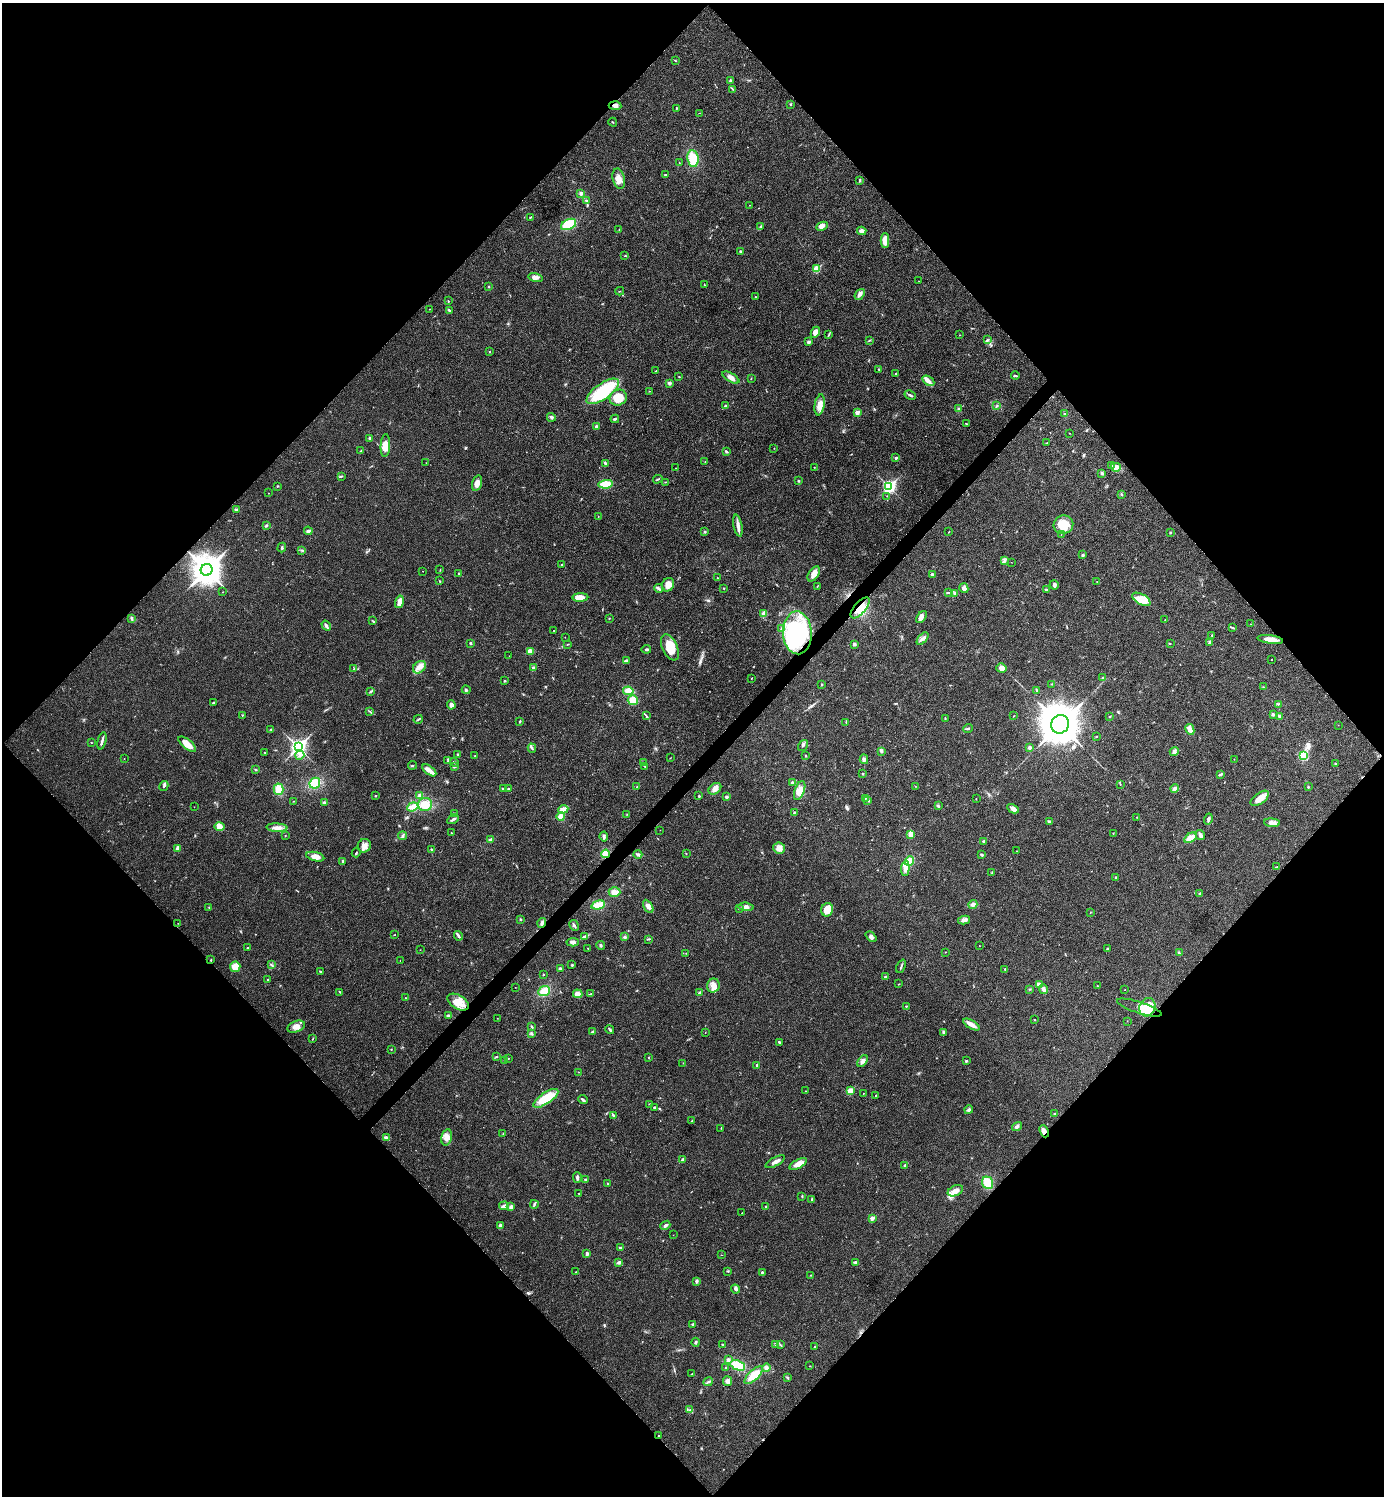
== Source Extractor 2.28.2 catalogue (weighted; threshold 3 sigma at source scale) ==
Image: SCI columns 159-5683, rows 7-5981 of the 5984 x 5984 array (HDU 1 of 3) = the unmasked area's bounding box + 8 px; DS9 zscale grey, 4 x 4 block average (1 PNG px = mean of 4 x 4 image px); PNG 1386 x 1498 px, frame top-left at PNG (2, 3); each listed source drawn as its Kron ellipse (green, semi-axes under 4 px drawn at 4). Shown black and unused: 51% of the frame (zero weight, under 3 of 4 exposures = <1% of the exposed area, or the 3 px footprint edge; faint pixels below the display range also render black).
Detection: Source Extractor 2.28.2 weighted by HDU 2 'WHT'. Background 0.0203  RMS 0.004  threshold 0.0182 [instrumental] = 3 sigma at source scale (4.5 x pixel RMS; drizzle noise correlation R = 1.50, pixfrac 1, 0.05/0.05 arcsec/px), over >= 5 px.
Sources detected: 467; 1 inside a brighter object's white glare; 5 cosmic-ray / hot-pixel residue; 1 long thin detection or spike segment (spike, bleed or trail) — neither listed nor drawn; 5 coinciding with a brighter row at this scale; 10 inside a brighter listed object's ellipse — not listed separately; the other 445 listed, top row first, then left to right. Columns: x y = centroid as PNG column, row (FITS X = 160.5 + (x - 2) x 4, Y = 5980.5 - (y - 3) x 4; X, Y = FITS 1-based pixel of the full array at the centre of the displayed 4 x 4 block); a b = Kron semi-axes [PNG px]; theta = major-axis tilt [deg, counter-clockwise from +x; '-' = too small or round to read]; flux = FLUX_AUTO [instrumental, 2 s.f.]
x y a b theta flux
675 60 3 2 - 1.4
731 80 3 3 - 3.4
733 89 2 2 - 0.91
791 105 2 2 - 2.1
615 106 6 3 -4 7.3
676 108 3 2 - 2
699 113 2 2 - 0.58
613 122 4 2 - 1.3
693 159 8 5 -82 46
679 163 3 2 - 1.1
665 175 3 2 - 1.3
619 179 10 6 -77 17
860 180 4 2 - 2.6
581 193 3 3 - 4.9
586 201 3 2 - 2.3
750 205 2 2 - 0.59
530 217 3 2 - 2.1
569 224 8 5 25 75
822 226 6 4 25 12
761 227 4 2 - 6.3
619 229 2 2 - 0.76
862 231 4 3 - 11
885 240 7 4 -89 28
741 251 2 2 - 3.3
625 256 2 2 - 3
816 269 2 2 - 89
535 277 7 4 -13 10
919 281 2 2 - 0.67
704 285 2 2 - 1.1
489 286 2 2 - 3.3
620 291 4 2 - 1
860 294 6 3 51 8.7
755 297 2 2 - 3
448 301 3 2 - 1.6
429 309 2 2 - 0.83
449 310 4 2 - 2.7
815 332 6 4 64 17
829 335 3 2 - 2.5
959 335 2 2 - 0.84
869 340 2 2 - 1.1
987 340 4 2 - 3.5
809 342 3 2 - 6.2
490 351 2 2 - 1.5
879 369 3 2 - 1.4
656 371 2 2 - 0.94
896 373 2 2 - 1.1
679 376 2 2 - 1.2
1015 376 4 2 - 2.5
731 378 9 3 -30 13
751 378 2 2 - 1.3
928 381 6 4 -33 11
669 383 4 3 - 4.4
603 391 19 8 35 130
649 391 2 2 - 0.66
910 395 6 2 -27 3.8
618 398 9 8 - 42
820 405 10 5 81 24
726 406 3 2 - 2.4
997 406 3 2 - 1.4
959 409 3 2 - 5
857 413 2 2 - 32
1065 413 2 2 - 1.3
551 417 4 2 - 3.8
615 419 4 2 - 2.8
966 424 2 2 - 1.2
596 427 3 3 - 4.1
1069 433 2 2 - 0.88
369 438 2 2 - 2.7
1047 443 3 2 - 1.8
385 445 11 4 87 26
774 448 2 2 - 0.63
361 451 2 2 - 1.2
727 451 4 2 - 2.8
896 458 2 2 - 8.7
705 462 2 2 - 0.82
426 463 2 2 - 0.49
605 463 3 2 - 3.9
1111 466 2 2 - 1.2
814 467 2 2 - 0.91
1116 467 5 4 - 9.3
676 468 2 2 - 0.65
1102 473 3 3 - 3.2
341 477 2 2 - 1.1
658 479 5 2 - 2.2
798 481 2 2 - 1.4
665 482 3 2 - 1.2
477 483 8 5 75 16
606 484 7 4 5 51
277 486 2 2 - 1.5
889 487 3 3 - 540
268 493 2 2 - 0.51
1121 494 2 2 - 1.9
887 496 2 2 - 0.69
236 509 3 2 - 4.3
598 517 2 2 - 0.77
1063 525 10 9 - 42
266 526 2 2 - 3.4
738 526 11 3 -79 11
308 531 4 3 - 5.4
704 531 3 2 - 1.7
949 532 2 2 - 1
1170 532 2 2 - 2.4
1061 534 2 2 - 0.54
282 548 5 2 - 3.3
302 550 4 2 - 2.8
1082 555 3 2 - 1.9
1004 560 4 2 - 3.1
1011 562 2 2 - 0.8
562 565 2 2 - 1.2
207 570 6 6 - 4100
440 570 2 2 - 0.99
423 571 2 2 - 0.8
458 573 2 2 - 2
814 574 8 5 56 16
932 574 3 2 - 2.5
717 578 2 2 - 0.94
439 581 2 2 - 1.5
1097 582 2 2 - 0.99
668 585 7 6 - 17
1054 585 4 3 - 5
817 586 2 2 - 1.2
659 588 4 2 - 2.9
724 588 2 2 - 1.2
964 588 5 4 - 7.4
1046 590 3 2 - 4
222 592 2 2 - 0.56
948 593 3 2 - 2.2
954 594 3 2 - 2
580 597 8 4 2 20
1141 599 10 5 -29 45
399 602 6 3 76 19
860 608 13 6 49 35
764 614 4 2 - 20
922 617 7 4 51 10
609 618 2 2 - 0.79
131 619 4 2 - 3.1
1165 620 2 2 - 0.57
373 621 3 2 - 1.6
1250 624 2 2 - 1.1
326 626 5 2 - 5
1233 628 2 2 - 1.2
782 629 3 2 - 2.4
554 630 2 2 - 0.73
797 633 21 14 -87 250
1212 635 2 2 - 1.2
565 637 2 2 - 0.56
923 639 7 3 49 6.8
1270 639 13 4 -8 21
1210 642 3 3 - 3.5
470 643 2 2 - 3.7
1170 643 2 2 - 1.2
568 644 3 2 - 1.4
854 644 3 3 - 4.9
670 647 14 7 -65 40
646 649 5 2 - 2.9
530 651 3 3 - 20
509 656 2 2 - 0.5
1271 659 2 2 - 0.77
626 660 4 2 - 2.8
419 667 7 5 41 15
533 668 3 3 - 2.9
1001 668 5 4 - 12
354 669 2 2 - 0.74
751 678 2 2 - 1.1
1102 678 3 2 - 1.5
505 681 3 2 - 2.2
1052 684 2 2 - 1.2
822 685 2 2 - 1.8
1263 687 2 2 - 1.2
466 690 4 2 - 2.9
371 691 4 2 - 3
628 691 5 4 - 25
1037 691 2 2 - 1.6
633 700 5 5 - 30
214 703 4 2 - 2.8
1278 704 2 2 - 0.91
451 705 4 3 - 8.8
370 712 4 2 - 2
1274 714 2 2 - 1.3
242 715 3 2 - 0.73
646 716 3 2 - 1.9
1014 716 2 2 - 0.81
1110 716 2 2 - 0.9
1279 716 3 2 - 5.2
945 718 3 2 - 2
418 719 5 2 - 2.7
520 721 3 2 - 2.3
846 723 2 2 - 0.79
1060 724 9 9 - 6800
1338 725 2 2 - 0.74
968 729 5 2 - 2.8
1190 729 6 3 -62 20
271 730 2 2 - 1.3
1096 736 2 2 - 1.2
102 741 9 2 75 6.2
91 742 2 2 - 1.3
187 744 11 4 -38 25
803 745 6 2 55 3.3
298 747 3 3 - 860
1030 747 3 2 - 4
532 748 4 2 - 2.6
881 751 3 3 - 3.1
265 752 2 2 - 1.3
1174 752 5 4 - 7
458 754 3 2 - 2.2
300 755 5 3 - 6.5
1303 755 3 3 - 63
475 756 2 2 - 0.82
805 756 2 2 - 1.6
670 758 2 2 - 0.79
124 759 2 2 - 0.71
864 759 5 3 - 5
1234 759 2 2 - 0.66
448 761 3 2 - 2.1
454 762 4 2 - 1.6
643 763 3 2 - 1.9
1335 764 2 2 - 1.1
413 765 4 2 - 2.1
454 766 4 2 - 2.4
645 766 2 2 - 1.5
255 769 2 2 - 0.93
429 770 8 3 -37 11
863 774 2 2 - 2.1
1220 774 4 2 - 2.7
315 783 6 5 - 48
792 783 3 3 - 3.6
1120 784 2 2 - 1
164 786 5 2 - 3.9
915 786 2 2 - 0.72
637 787 2 2 - 0.96
1308 787 2 2 - 1.4
279 789 5 5 - 32
503 789 3 2 - 2.1
509 789 3 2 - 4.5
715 789 7 5 38 14
1175 789 4 3 - 8.4
800 790 10 5 69 19
420 795 3 3 - 9.6
375 796 2 2 - 1.9
699 796 3 2 - 2.1
726 797 3 3 - 3.3
865 798 3 2 - 2.4
1260 798 10 5 36 21
976 799 2 2 - 0.79
868 800 2 2 - 1.2
293 801 2 2 - 0.78
324 802 3 3 - 3.9
425 805 7 6 - 30
938 806 3 2 - 2.5
194 807 2 2 - 0.76
413 807 6 4 20 10
563 809 5 4 - 15
1013 809 6 4 -28 10
794 812 3 2 - 2
454 813 2 2 - 1.2
627 814 2 2 - 0.97
561 816 4 4 - 13
1137 817 2 2 - 0.86
453 819 6 2 30 4.7
1208 819 5 2 - 4.7
1049 822 3 2 - 4.7
1272 823 8 4 -3 11
219 827 5 4 - 17
277 828 10 3 -4 15
660 830 2 2 - 0.47
451 833 2 2 - 1.4
1113 833 2 2 - 1.1
910 834 4 3 - 15
1200 835 5 2 - 11
285 836 2 2 - 1.3
402 836 4 2 - 2.4
604 836 5 2 - 4.9
1190 838 7 3 35 34
490 840 3 2 - 7.4
983 841 2 2 - 3.1
364 846 7 6 - 14
178 848 4 3 - 10
779 848 6 5 - 14
432 850 3 2 - 1.7
1017 851 2 2 - 0.59
356 853 4 2 - 2.3
686 853 2 2 - 1.2
605 854 4 4 - 26
638 854 4 3 - 4.8
981 855 3 2 - 3.5
315 857 9 4 -14 19
910 861 5 4 - 32
343 862 4 2 - 3.6
1277 867 3 2 - 0.92
905 868 7 4 85 17
992 872 2 2 - 1.1
1116 877 2 2 - 2.6
614 892 6 5 - 15
1200 894 3 2 - 2.7
598 905 7 4 15 29
973 905 4 4 - 7.2
648 906 7 3 -60 9.9
209 907 2 2 - 1.7
746 907 7 3 -6 8.6
739 908 3 2 - 1.4
827 910 7 6 - 31
1090 912 2 2 - 0.91
520 919 2 2 - 2
964 920 6 3 12 7.9
178 923 2 2 - 0.68
542 923 5 3 - 7.3
574 925 6 2 -61 4.2
394 935 3 2 - 1
458 936 5 2 - 3.7
585 937 3 2 - 2.6
625 937 3 2 - 3.5
871 937 6 4 -41 7.9
648 939 3 2 - 2.1
573 942 6 4 4 7.6
601 945 4 2 - 2.9
979 945 2 2 - 0.59
248 948 2 2 - 2.8
588 949 2 2 - 0.76
1107 949 3 2 - 2.4
420 950 2 2 - 0.58
945 952 2 2 - 1.1
686 953 2 2 - 0.78
1179 953 4 2 - 2.5
211 960 2 2 - 1.7
400 961 2 2 - 0.49
272 965 2 2 - 1.2
572 965 2 2 - 2.7
901 966 7 2 65 3.1
235 967 5 5 - 31
560 969 4 3 - 4.9
1005 969 3 2 - 1.7
320 972 2 2 - 3
543 975 2 2 - 1.2
885 977 2 2 - 4.7
268 979 2 2 - 4
899 984 2 2 - 0.74
1039 984 4 2 - 13
713 986 7 6 - 15
1097 986 2 2 - 1.2
515 987 2 2 - 0.48
1030 989 2 2 - 1.2
1043 989 5 3 - 7.7
1125 990 2 2 - 0.68
544 991 6 4 22 31
340 992 3 2 - 1.3
700 993 3 2 - 5.9
578 994 5 4 - 14
590 994 4 2 - 2.1
405 998 2 2 - 1
458 1002 12 6 -31 34
906 1006 2 2 - 3.1
1147 1007 9 7 65 58
1139 1008 23 5 -18 21
449 1016 3 2 - 9
497 1018 2 2 - 0.54
1034 1020 2 2 - 1.1
1127 1021 2 2 - 0.61
971 1024 9 3 -30 16
296 1027 9 5 21 19
532 1027 4 2 - 2.3
610 1030 4 2 - 4.8
592 1032 2 2 - 5.7
944 1032 3 3 - 5.1
531 1033 3 2 - 2.8
705 1033 2 2 - 0.52
313 1039 2 2 - 1.3
779 1042 2 2 - 4.9
391 1049 2 2 - 1.2
496 1057 3 2 - 1.6
508 1058 2 2 - 0.84
648 1058 2 2 - 1.1
505 1060 2 2 - 2.6
863 1061 7 3 55 9.2
966 1061 2 2 - 2.6
683 1063 2 2 - 0.58
757 1065 4 2 - 2.5
579 1072 2 2 - 0.67
806 1091 2 2 - 0.54
850 1091 2 2 - 71
863 1093 2 2 - 0.68
876 1095 2 2 - 1.3
546 1098 15 5 34 70
583 1100 5 2 - 4.8
650 1104 3 2 - 1.6
654 1107 2 2 - 5.3
969 1110 4 3 - 4
1054 1114 2 2 - 1.4
613 1115 4 2 - 2.9
692 1121 3 2 - 1.8
1017 1127 5 3 - 5.2
721 1128 2 2 - 1.2
1044 1131 6 3 -67 12
503 1134 3 2 - 1.3
447 1137 8 5 77 15
386 1138 3 3 - 7.8
683 1160 3 3 - 6.5
775 1162 11 2 29 12
798 1164 9 4 28 19
904 1165 2 2 - 2.8
577 1177 5 2 - 6.4
585 1179 2 2 - 3.5
988 1183 6 5 - 42
608 1184 3 2 - 1.9
955 1191 8 5 24 18
579 1194 3 2 - 1
802 1196 3 2 - 1.7
812 1199 3 2 - 3.2
534 1204 4 2 - 3.3
504 1206 5 4 - 6.6
766 1206 3 2 - 2
511 1207 3 3 - 7.6
742 1213 2 2 - 0.59
872 1218 2 2 - 23
665 1225 5 3 - 4.9
500 1226 2 2 - 15
673 1235 2 2 - 0.51
620 1248 3 2 - 2.1
587 1254 4 2 - 5.9
721 1255 2 2 - 0.71
619 1262 2 2 - 13
855 1262 4 2 - 4.6
728 1271 2 2 - 1.2
576 1272 2 2 - 1.9
762 1273 3 2 - 2.5
811 1275 2 2 - 1.1
696 1281 3 3 - 3.5
736 1289 5 3 - 5
692 1324 3 2 - 2.5
696 1342 4 2 - 2.8
776 1344 3 2 - 2.7
722 1345 3 2 - 1.2
780 1345 3 2 - 1.5
814 1347 2 2 - 2.2
728 1360 4 3 - 8
738 1365 8 4 -24 62
810 1366 2 2 - 0.69
766 1367 4 2 - 3.5
726 1368 2 2 - 5.7
692 1374 2 2 - 1.1
754 1375 12 5 44 40
787 1378 4 2 - 2.7
727 1381 5 4 - 7
708 1382 5 2 - 3.3
690 1410 2 2 - 2.8
659 1436 3 2 - 1.8
Overlapping masked pixels (flux is a lower limit): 6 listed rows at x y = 615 106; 860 608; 797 633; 605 854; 542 923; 1044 1131
Diffuse or blended objects may show on this block-average render without a row.